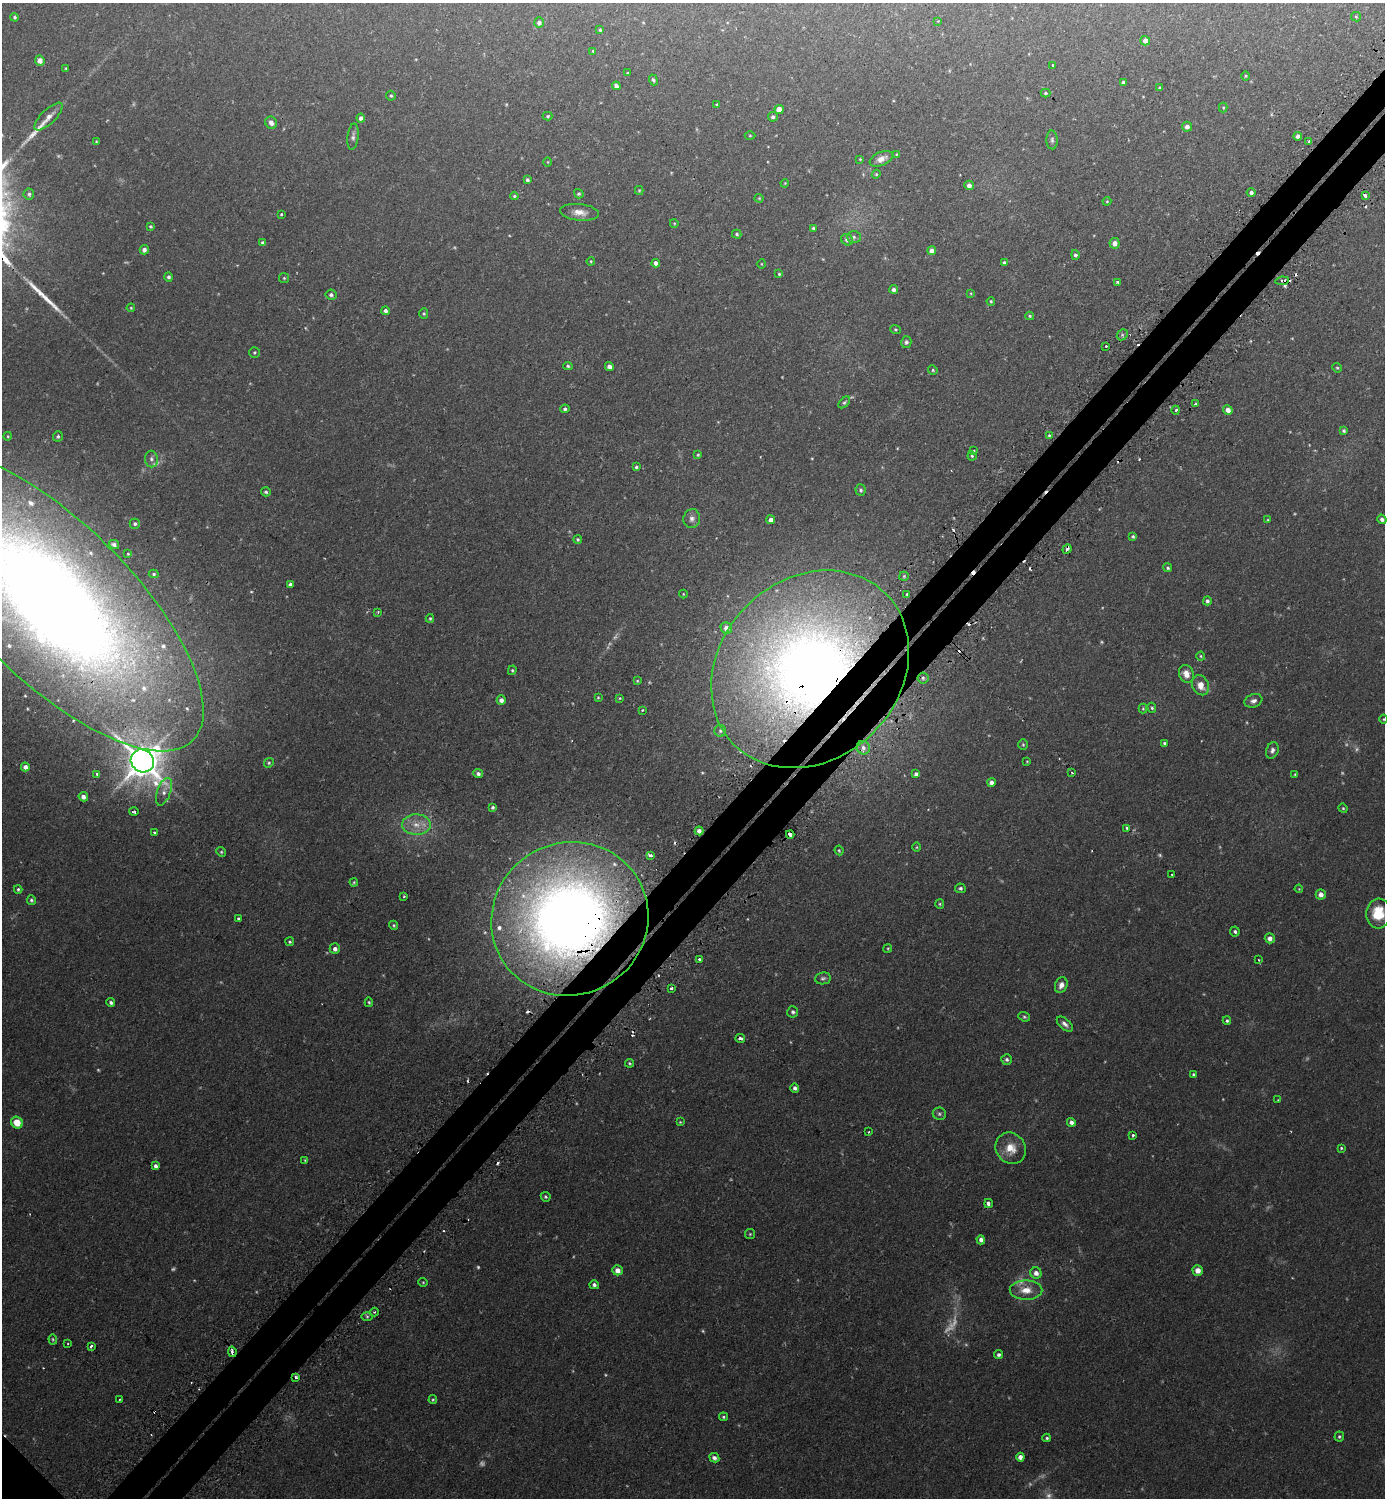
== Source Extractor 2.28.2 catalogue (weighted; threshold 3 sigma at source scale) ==
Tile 10 of 4 x 4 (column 2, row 3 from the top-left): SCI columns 1559-2941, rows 1515-3010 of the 6036 x 6033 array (HDU 1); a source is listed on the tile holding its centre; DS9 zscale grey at full resolution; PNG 1387 x 1500 px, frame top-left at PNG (2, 3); each listed source drawn as its Kron ellipse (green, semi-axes under 4 px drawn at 4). Shown black and unused: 5% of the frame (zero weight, under 2 of 3 exposures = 3% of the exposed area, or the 3 px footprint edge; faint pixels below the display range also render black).
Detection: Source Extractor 2.28.2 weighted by HDU 2 'WHT'; one run over the whole footprint, this tile lists its part. Background 0.0442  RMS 0.0047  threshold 0.021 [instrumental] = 3 sigma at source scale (4.5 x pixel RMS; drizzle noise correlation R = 1.50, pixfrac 1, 0.05/0.05 arcsec/px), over >= 5 px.
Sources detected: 290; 21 too faint to see at this stretch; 20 cosmic-ray / hot-pixel residue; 2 long thin detections or spike segments (spike, bleed or trail) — neither listed nor drawn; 8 inside a brighter listed object's ellipse — not listed separately; the other 239 listed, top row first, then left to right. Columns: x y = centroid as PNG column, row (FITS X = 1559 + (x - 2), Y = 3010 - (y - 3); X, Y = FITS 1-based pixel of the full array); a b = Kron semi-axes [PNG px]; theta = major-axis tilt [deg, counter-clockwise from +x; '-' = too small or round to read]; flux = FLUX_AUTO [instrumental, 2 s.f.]
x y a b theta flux
15 17 4 4 - 0.78
1356 17 5 4 - 0.62
938 21 4 3 - 0.32
539 23 5 5 - 1.7
600 30 3 3 - 0.55
1145 41 5 4 - 2.5
593 51 4 3 - 0.44
40 61 5 5 - 3
1053 65 3 3 - 0.71
66 68 4 3 - 0.4
627 73 3 3 - 0.4
1245 76 5 3 - 0.49
653 80 5 4 - 0.96
1123 82 4 4 - 1.3
616 86 4 4 - 1.9
1160 88 3 3 - 0.72
1046 93 5 4 - 0.73
391 96 5 4 - 0.65
716 105 3 3 - 0.65
1223 107 5 4 - 0.48
779 109 4 4 - 4.3
49 116 18 7 44 3.3
548 116 5 4 - 0.63
773 117 5 5 - 1.2
361 118 4 4 - 1.6
271 123 6 5 - 2.3
1187 127 5 5 - 2.1
750 135 5 3 - 0.45
1298 136 4 4 - 1.8
353 137 13 5 83 1.5
1052 140 9 5 -89 1.1
1309 141 3 3 - 1.2
96 142 4 3 - 0.45
897 154 4 3 - 0.44
860 159 3 3 - 0.39
881 159 12 6 25 3.2
548 162 4 3 - 0.35
876 174 4 4 - 0.5
527 180 4 4 - 0.96
785 183 4 3 - 0.37
969 185 4 4 - 1.8
639 190 4 4 - 0.53
1251 192 4 4 - 1.5
29 194 5 5 - 0.89
579 194 5 4 - 0.71
1365 195 4 3 - 2.9
514 196 4 4 - 0.58
759 198 4 4 - 0.47
1107 201 4 4 - 0.49
580 212 19 8 -6 4.4
281 214 3 2 - 0.65
674 223 4 3 - 0.39
150 226 3 3 - 0.63
813 228 3 3 - 0.54
737 234 5 4 - 0.77
854 237 7 6 - 0.99
847 240 6 5 - 1.5
262 242 4 4 - 0.72
1115 243 5 5 - 2.8
144 250 4 4 - 1.7
932 251 4 4 - 2.8
1075 255 5 4 - 1.1
591 261 4 3 - 0.46
1004 262 4 4 - 0.77
656 263 4 4 - 2
761 264 5 3 - 0.4
779 274 4 4 - 0.59
169 277 4 4 - 1
284 278 5 5 - 0.53
1282 281 7 3 6 3.1
1117 282 3 3 - 1.3
894 289 4 3 - 1.5
971 293 3 2 - 0.35
331 295 5 5 - 1.2
991 301 4 3 - 0.56
131 308 4 4 - 0.43
385 311 4 4 - 1.3
424 314 5 4 - 0.65
1030 316 4 3 - 0.64
895 330 5 4 - 0.61
1122 335 6 4 47 0.82
906 342 6 5 - 1.1
1106 346 3 3 - 0.68
254 352 5 5 - 0.68
568 366 5 4 - 0.65
609 367 4 4 - 2.1
1337 368 5 4 - 0.55
933 370 5 4 - 0.62
844 402 7 4 44 0.83
1195 404 4 2 - 0.44
565 409 5 4 - 0.96
1176 410 4 3 - 0.5
1228 410 5 4 - 2.5
1344 431 4 4 - 0.83
1049 435 4 3 - 0.62
8 436 4 3 - 0.39
58 436 5 4 - 0.78
974 451 4 3 - 0.43
698 455 4 3 - 0.52
972 456 4 4 - 0.67
151 459 8 6 -80 1.5
636 467 3 3 - 0.63
861 490 6 5 - 1
266 492 5 4 - 0.82
692 519 9 8 - 2.1
1382 519 5 4 - 1.7
771 520 4 4 - 2.3
1268 520 3 2 - 0.38
135 524 5 5 - 0.94
1133 536 4 4 - 0.74
578 539 4 4 - 0.66
114 544 5 4 - 1.5
1067 549 5 3 - 1.7
128 554 3 3 - 0.42
1168 568 4 4 - 0.66
154 574 5 4 - 0.63
904 576 5 4 - 0.63
290 584 4 4 - 1.2
683 594 4 4 - 0.36
907 594 3 3 - 1.5
52 601 199 78 -45 970
1207 601 4 4 - 1.1
378 612 3 3 - 0.39
430 618 4 3 - 0.54
726 628 6 5 - 3.4
1201 656 4 4 - 0.53
810 669 107 90 45 510
512 670 5 4 - 0.57
1186 674 9 7 -68 4.3
923 678 5 5 - 1.1
637 681 4 3 - 0.45
1201 685 10 8 -64 4.8
598 697 4 4 - 0.5
620 698 4 3 - 0.37
501 700 5 4 - 2.1
1253 701 9 6 19 1.8
1152 708 5 4 - 0.69
1143 709 5 4 - 0.56
642 710 3 3 - 0.53
1384 719 4 3 - 0.41
720 731 6 6 - 1
1164 743 3 3 - 0.69
1023 745 5 4 - 0.65
863 748 7 6 - 1.8
1272 750 8 6 70 1.6
142 761 12 11 - 1100
1027 761 3 3 - 0.36
269 763 5 4 - 0.7
25 767 4 4 - 2.2
1072 773 3 2 - 1
97 774 4 3 - 1.6
478 774 5 4 - 1.3
916 774 4 4 - 1.4
1295 774 3 3 - 0.43
991 782 4 4 - 2
164 792 14 6 70 2.6
83 797 5 4 - 2
493 807 4 3 - 0.94
1343 808 5 4 - 0.58
134 812 5 3 - 1.1
416 825 14 10 -1 5.8
1127 828 4 3 - 1.2
699 831 4 4 - 2.2
154 833 3 3 - 1.1
790 834 4 3 - 3.7
917 847 5 3 - 0.43
839 850 5 3 - 0.5
221 852 5 4 - 0.62
650 855 4 3 - 1.4
1172 874 3 2 - 0.58
354 882 4 4 - 0.51
960 888 5 5 - 1
18 889 4 3 - 0.64
1299 889 4 3 - 0.37
1321 894 5 5 - 2.4
404 896 3 2 - 0.55
31 900 5 4 - 0.79
940 904 5 4 - 0.56
1378 913 15 12 87 14
238 918 3 3 - 0.73
570 919 79 76 30 520
394 925 5 4 - 0.61
1235 931 5 5 - 1
1270 938 5 5 - 2.5
290 942 4 4 - 0.7
888 948 4 3 - 0.45
335 949 5 5 - 2
700 959 3 3 - 4
1259 960 2 2 - 0.44
823 978 8 6 9 1.1
1061 985 8 6 66 2.5
671 988 3 3 - 1.8
111 1002 4 4 - 1
369 1002 5 4 - 0.58
793 1012 5 5 - 1.1
1024 1017 6 4 -21 0.76
1227 1021 4 4 - 0.75
1065 1024 10 5 -42 1.8
740 1038 5 4 - 1.5
1007 1059 5 5 - 1.1
630 1063 4 4 - 0.62
1193 1074 4 4 - 0.6
795 1088 5 4 - 1.4
1278 1100 3 3 - 0.37
939 1114 7 6 - 0.95
680 1122 4 3 - 0.42
1071 1122 4 4 - 1.8
17 1123 6 5 - 7.4
869 1132 2 2 - 0.45
1133 1135 3 3 - 1.2
1011 1148 16 14 -53 7.7
1341 1148 3 3 - 0.52
305 1160 3 3 - 0.46
156 1166 4 3 - 1.4
546 1197 5 4 - 0.74
988 1203 4 3 - 1.9
750 1234 5 5 - 0.57
981 1240 4 4 - 1.9
617 1270 5 5 - 3.4
1198 1270 5 5 - 3.4
1036 1273 6 5 - 2.6
423 1282 4 4 - 0.51
594 1285 5 4 - 1.2
1026 1290 16 9 -1 6.6
374 1312 4 4 - 0.51
367 1316 5 3 - 0.57
53 1339 5 4 - 0.57
68 1344 3 3 - 0.52
91 1346 3 3 - 1.2
232 1352 5 3 - 2.1
999 1355 4 4 - 1.1
296 1377 3 3 - 1.2
119 1399 3 2 - 0.63
433 1400 4 3 - 0.53
723 1417 4 4 - 0.73
1339 1437 5 5 - 0.8
1047 1438 4 3 - 0.76
1020 1457 4 4 - 2.5
714 1458 5 4 - 1.6
Overlapping masked pixels (flux is a lower limit): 11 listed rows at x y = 1365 195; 1282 281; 1067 549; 52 601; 810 669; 699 831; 790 834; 570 919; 740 1038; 232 1352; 296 1377
Isophote crosses this tile's border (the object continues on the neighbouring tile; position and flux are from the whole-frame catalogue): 1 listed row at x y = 52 601